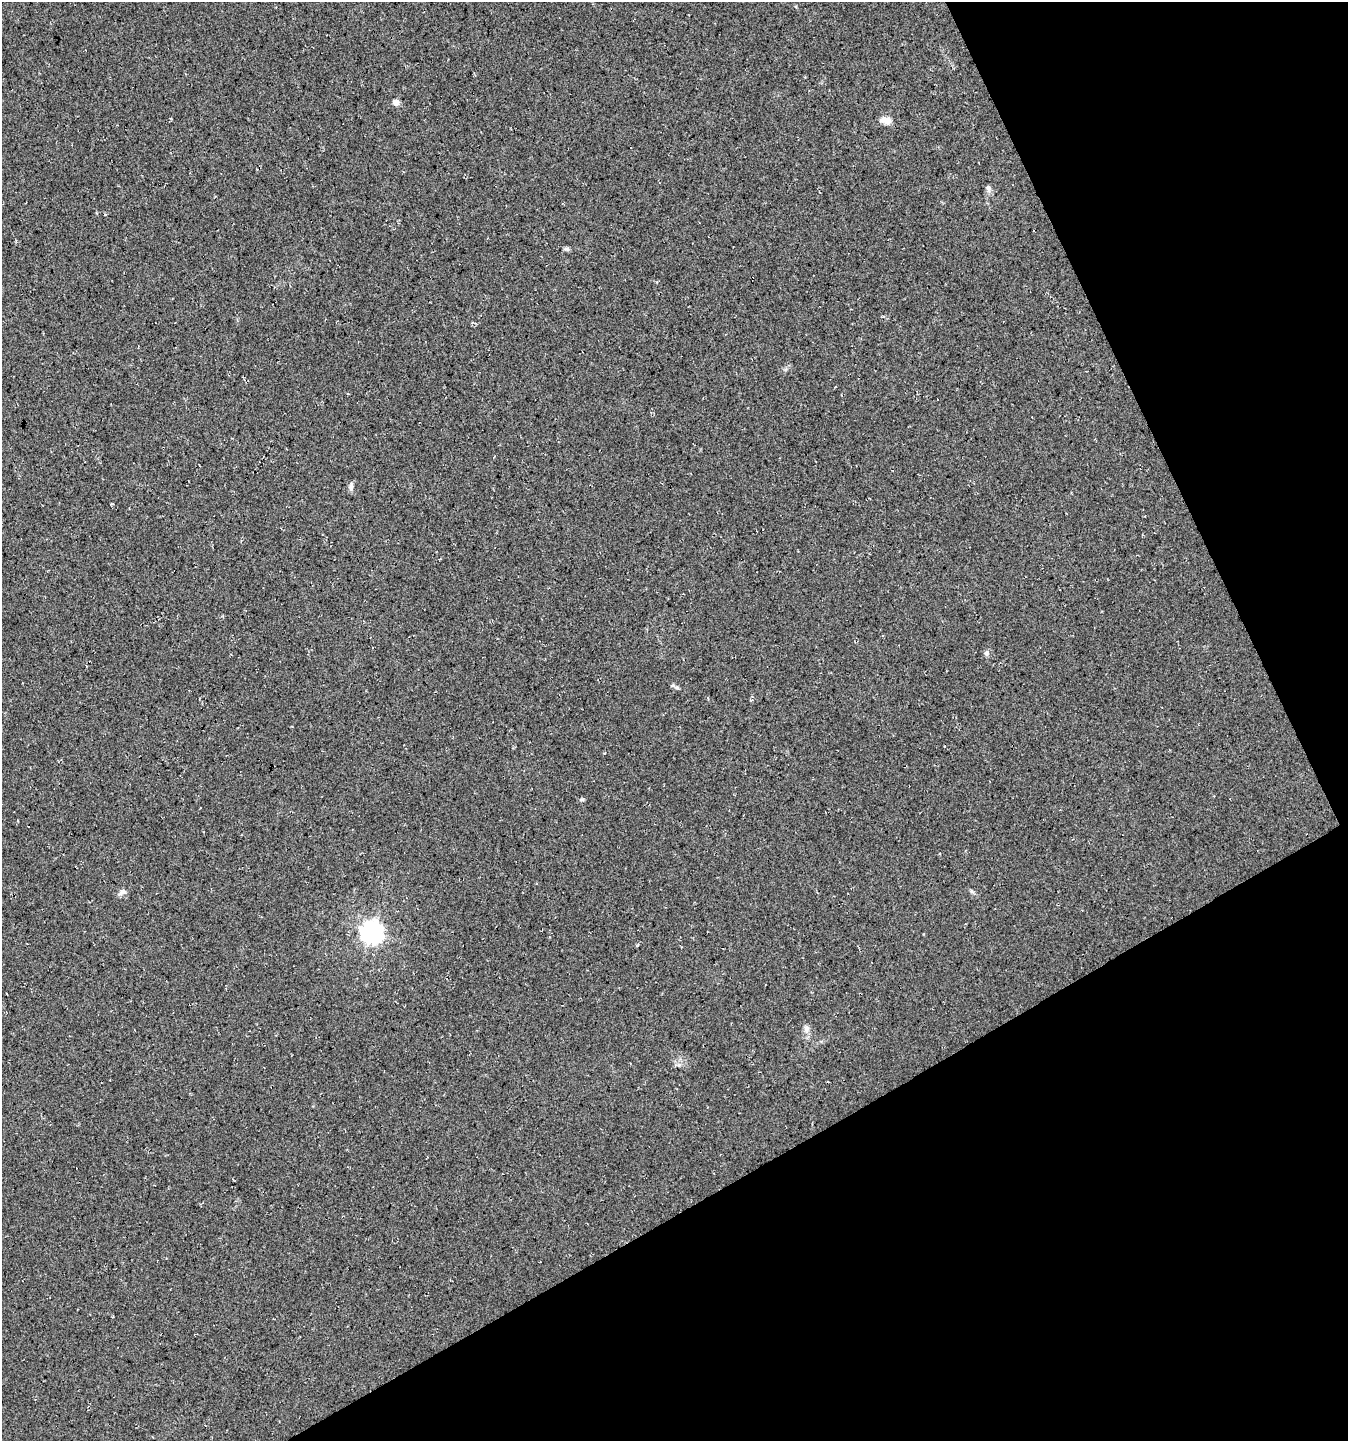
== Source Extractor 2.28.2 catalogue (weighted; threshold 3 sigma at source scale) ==
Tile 12 of 4 x 4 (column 4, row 3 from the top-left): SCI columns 4136-5481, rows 1442-2880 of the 5639 x 5759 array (HDU 1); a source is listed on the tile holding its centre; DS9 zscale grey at full resolution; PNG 1350 x 1443 px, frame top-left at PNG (2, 2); no overlay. Shown black and unused: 26% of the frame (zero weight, under 3 of 4 exposures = <1% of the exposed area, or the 3 px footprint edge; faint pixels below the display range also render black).
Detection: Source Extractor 2.28.2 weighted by HDU 2 'WHT'; one run over the whole footprint, this tile lists its part. Background 0.0264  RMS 0.0068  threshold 0.0304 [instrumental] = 3 sigma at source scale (4.5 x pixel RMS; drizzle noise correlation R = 1.50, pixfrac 1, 0.0396/0.0396 arcsec/px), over >= 5 px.
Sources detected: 12; all 12 listed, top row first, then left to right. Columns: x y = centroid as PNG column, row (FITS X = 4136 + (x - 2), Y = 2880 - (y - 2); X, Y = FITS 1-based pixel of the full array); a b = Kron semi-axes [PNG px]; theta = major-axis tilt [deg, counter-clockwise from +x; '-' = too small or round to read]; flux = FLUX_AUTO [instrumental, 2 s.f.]
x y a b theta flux
396 102 7 6 - 3.6
886 120 12 9 -41 5.2
988 188 8 6 -75 2.2
567 249 7 5 -44 1.2
351 486 11 5 90 2
986 653 8 6 48 1.7
677 687 8 4 -9 1.3
582 799 6 4 0 0.91
972 891 9 3 -45 1.1
122 892 11 7 26 2.8
371 932 8 7 - 460
806 1028 9 8 - 2.6